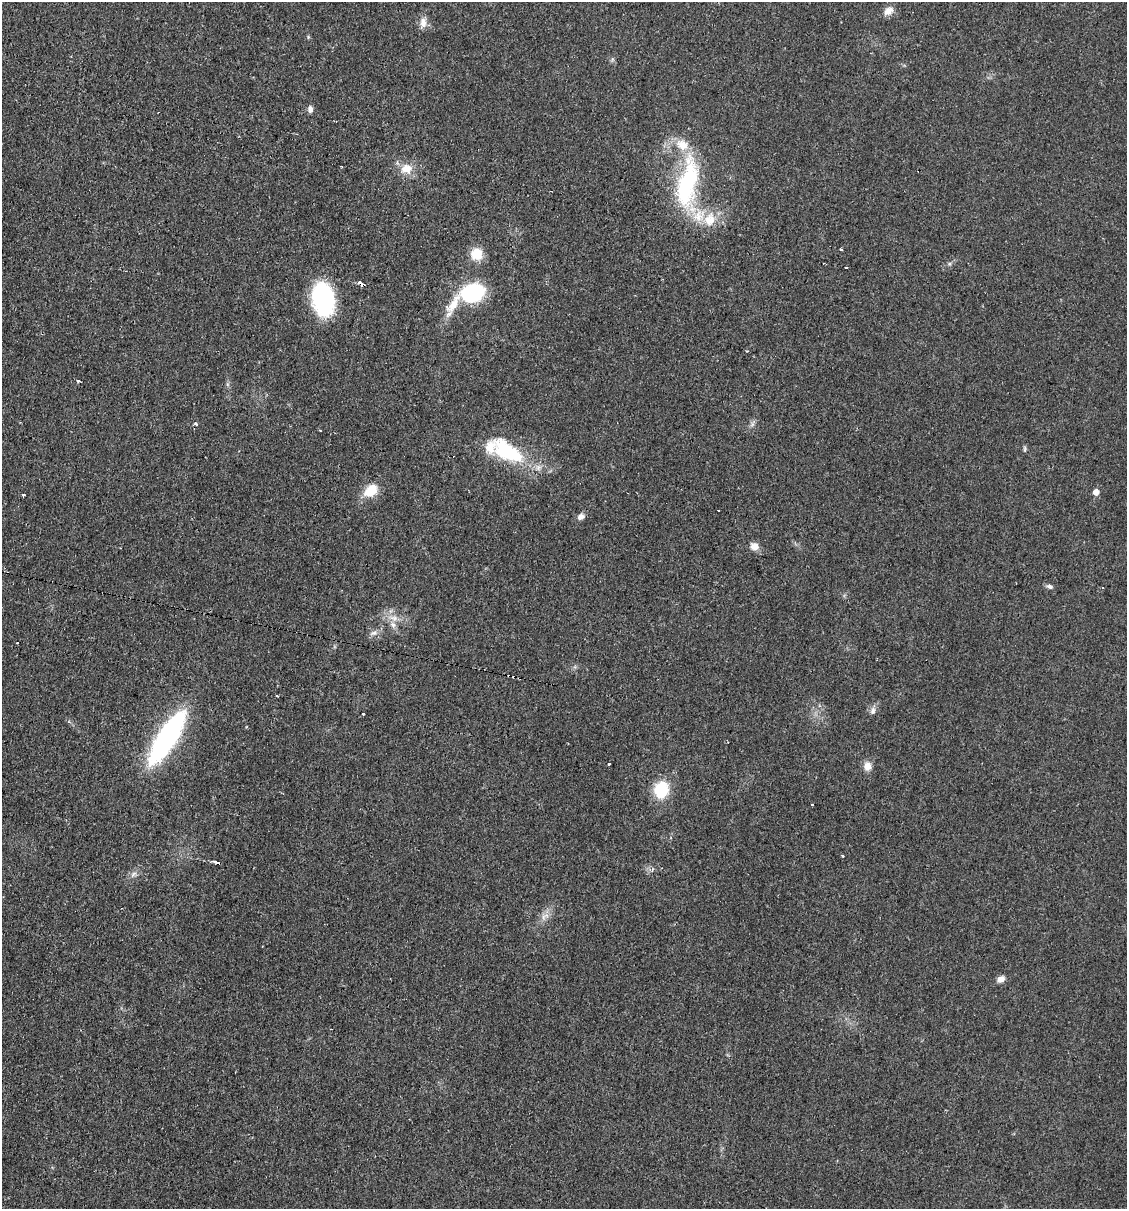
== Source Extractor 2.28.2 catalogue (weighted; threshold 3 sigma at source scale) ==
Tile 11 of 4 x 4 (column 3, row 3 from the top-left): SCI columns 2486-3610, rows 1208-2414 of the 4848 x 4828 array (HDU 1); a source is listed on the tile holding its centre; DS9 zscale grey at full resolution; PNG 1129 x 1211 px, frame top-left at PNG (2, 2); no overlay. Shown black and unused: <1% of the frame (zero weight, under 2 of 3 exposures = <1% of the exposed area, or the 3 px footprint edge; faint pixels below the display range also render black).
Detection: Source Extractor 2.28.2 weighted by HDU 2 'WHT'; one run over the whole footprint, this tile lists its part. Background 0.0329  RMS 0.0049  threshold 0.022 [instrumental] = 3 sigma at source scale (4.5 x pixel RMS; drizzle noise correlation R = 1.50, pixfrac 1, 0.05/0.05 arcsec/px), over >= 5 px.
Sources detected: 48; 3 cosmic-ray / hot-pixel residue — not listed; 5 inside a brighter listed object's ellipse — not listed separately; the other 40 listed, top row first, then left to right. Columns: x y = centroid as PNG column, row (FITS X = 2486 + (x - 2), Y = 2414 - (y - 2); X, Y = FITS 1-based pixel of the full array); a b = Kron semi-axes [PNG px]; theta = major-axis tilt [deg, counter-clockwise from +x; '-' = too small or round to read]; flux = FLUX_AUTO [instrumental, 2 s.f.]
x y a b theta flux
888 11 13 9 36 3.9
423 22 15 9 86 3.8
310 109 8 6 -88 2
406 168 15 12 3 6.6
687 184 68 24 81 56
710 219 22 15 76 10
841 249 4 3 - 0.96
477 254 15 14 - 8.2
846 267 3 2 - 0.75
362 284 5 3 - 13
473 293 25 19 21 36
323 299 28 18 -81 64
747 351 3 3 - 0.39
78 381 4 3 - 0.96
227 384 6 4 -71 0.84
196 424 4 4 - 1.2
1025 449 8 4 90 0.81
507 451 47 22 -34 34
371 490 20 13 41 9.2
1096 492 5 5 - 3.5
23 495 3 3 - 1.5
718 510 3 2 - 0.71
581 516 8 7 - 2.3
754 546 11 9 -17 3.5
1050 586 9 6 -25 1.3
393 618 15 7 -14 4.2
374 633 12 6 15 2.2
17 643 2 2 - 0.3
873 711 10 7 79 2.1
363 714 3 3 - 1.8
167 738 45 13 58 120
609 764 3 3 - 1.1
867 766 12 9 87 3.9
661 790 21 18 77 16
812 805 3 3 - 1
842 856 3 3 - 0.55
218 863 5 3 - 9.4
133 874 10 6 45 2
543 917 11 6 83 2.6
1001 979 10 8 29 2.6
Overlapping masked pixels (flux is a lower limit): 2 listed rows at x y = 362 284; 218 863